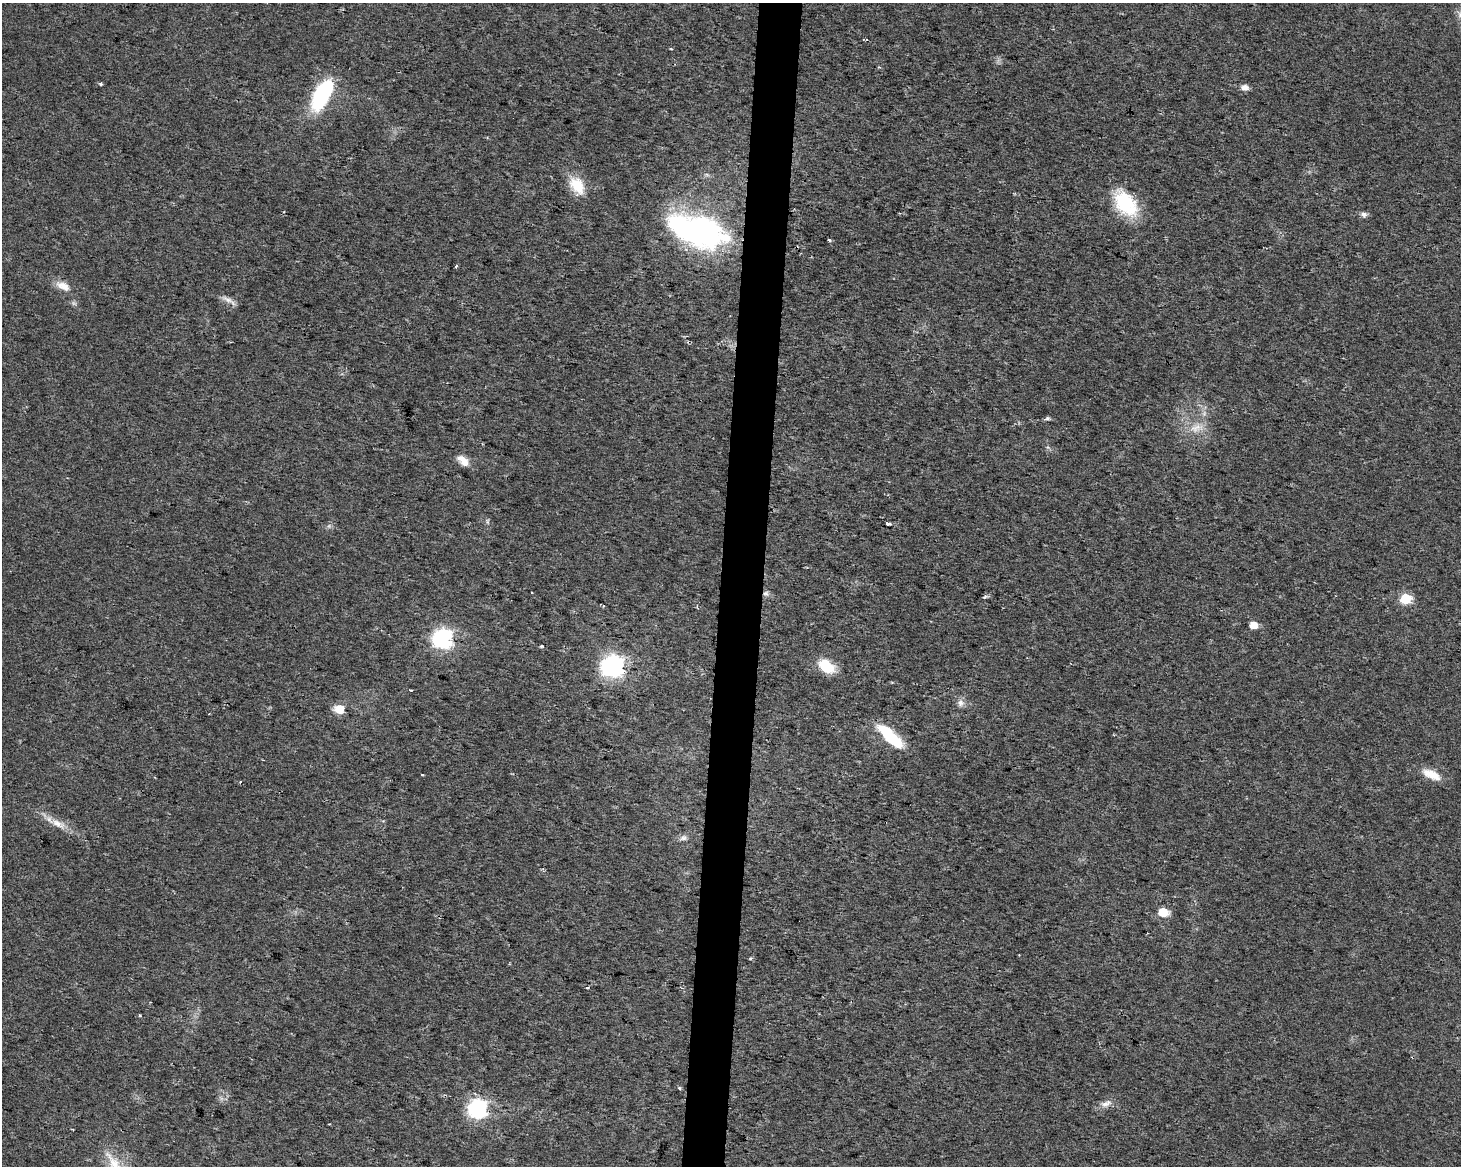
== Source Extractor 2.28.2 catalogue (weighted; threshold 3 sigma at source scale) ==
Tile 5 of 3 x 4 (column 2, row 2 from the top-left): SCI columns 1744-3202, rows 2327-3490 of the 4889 x 4662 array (HDU 1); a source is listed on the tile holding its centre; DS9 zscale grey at full resolution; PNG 1463 x 1168 px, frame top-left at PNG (2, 3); no overlay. Shown black and unused: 3% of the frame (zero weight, under 2 of 3 exposures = <1% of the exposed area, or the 3 px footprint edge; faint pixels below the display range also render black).
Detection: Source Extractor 2.28.2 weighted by HDU 2 'WHT'; one run over the whole footprint, this tile lists its part. Background 0.0254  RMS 0.0053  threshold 0.0239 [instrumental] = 3 sigma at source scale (4.5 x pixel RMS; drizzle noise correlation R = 1.50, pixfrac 1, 0.0396/0.0396 arcsec/px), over >= 5 px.
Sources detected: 46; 2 inside a brighter object's white glare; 3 cosmic-ray / hot-pixel residue — not listed; the other 41 listed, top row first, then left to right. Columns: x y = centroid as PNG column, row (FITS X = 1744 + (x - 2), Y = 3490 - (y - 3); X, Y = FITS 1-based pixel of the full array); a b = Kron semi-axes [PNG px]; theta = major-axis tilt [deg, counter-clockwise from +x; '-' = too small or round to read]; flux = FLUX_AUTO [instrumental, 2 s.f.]
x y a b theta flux
100 84 5 4 - 0.76
1245 88 7 5 -7 4.1
320 95 30 17 71 48
577 185 24 15 -58 14
1126 203 35 21 -53 30
1364 214 9 6 -5 1.9
695 228 69 29 -11 110
829 240 4 3 - 5
456 266 3 2 - 1.6
63 286 21 10 -25 5.9
227 300 18 6 -27 3.3
1047 418 5 5 - 1.4
1196 428 22 10 15 7.6
463 460 17 9 -43 5.1
889 524 4 3 - 9.8
531 592 2 2 - 0.53
766 593 7 7 - 1.8
985 597 7 3 37 0.88
1406 599 6 6 - 35
1254 625 5 5 - 7.7
443 639 7 7 - 240
542 646 3 3 - 1.4
613 666 8 8 - 360
826 666 21 13 -38 13
411 690 3 2 - 0.76
961 703 10 9 - 2.7
339 709 6 5 - 18
890 737 35 11 -44 22
422 774 3 3 - 1.5
1431 774 24 10 -24 9
240 781 3 3 - 0.57
58 824 26 9 -23 7.5
683 838 10 6 7 1.9
1163 912 6 5 - 18
587 988 3 2 - 1.4
139 1015 3 3 - 0.81
679 1088 5 4 - 0.75
1106 1104 18 8 21 3.8
477 1109 7 7 - 220
329 1124 2 2 - 0.32
114 1166 48 17 -68 22
Overlapping masked pixels (flux is a lower limit): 1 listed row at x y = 766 593
Isophote crosses this tile's border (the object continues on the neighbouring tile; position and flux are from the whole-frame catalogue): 1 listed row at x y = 114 1166